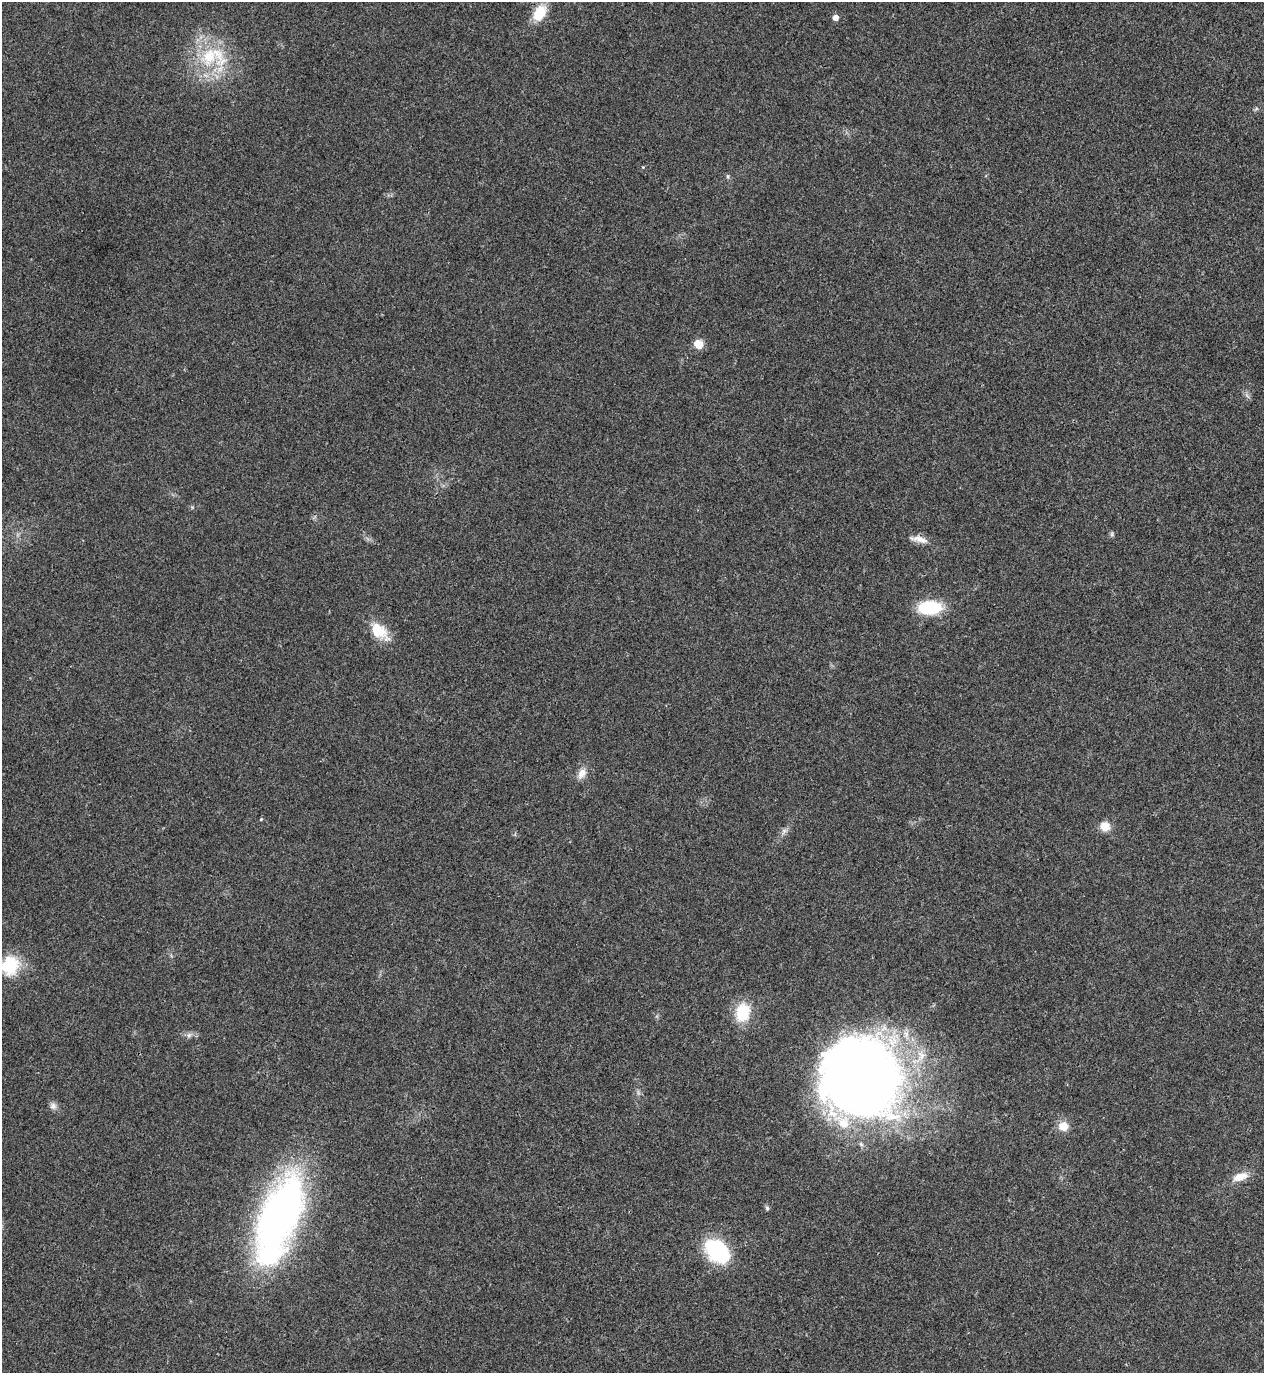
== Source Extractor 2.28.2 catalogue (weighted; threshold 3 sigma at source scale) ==
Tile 6 of 4 x 4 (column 2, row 2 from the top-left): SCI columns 1417-2678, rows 2749-4119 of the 5482 x 5493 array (HDU 1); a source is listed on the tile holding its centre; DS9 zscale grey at full resolution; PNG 1266 x 1375 px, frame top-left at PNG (2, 2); no overlay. Shown black and unused: <1% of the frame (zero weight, under 3 of 4 exposures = <1% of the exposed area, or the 3 px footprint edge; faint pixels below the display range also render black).
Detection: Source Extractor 2.28.2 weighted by HDU 2 'WHT'; one run over the whole footprint, this tile lists its part. Background 0.0203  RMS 0.0049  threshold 0.0222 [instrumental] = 3 sigma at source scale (4.5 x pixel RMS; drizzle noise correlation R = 1.50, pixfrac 1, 0.05/0.05 arcsec/px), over >= 5 px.
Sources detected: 26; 2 inside a brighter listed object's ellipse — not listed separately; the other 24 listed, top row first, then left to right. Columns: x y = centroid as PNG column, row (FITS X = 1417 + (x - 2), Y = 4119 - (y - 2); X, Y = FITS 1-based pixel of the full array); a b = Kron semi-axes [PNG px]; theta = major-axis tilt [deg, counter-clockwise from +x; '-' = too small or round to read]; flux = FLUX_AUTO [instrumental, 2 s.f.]
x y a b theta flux
539 13 17 11 59 13
835 17 5 5 - 3
209 56 32 23 66 29
643 167 4 4 - 0.4
728 176 6 4 -89 0.69
698 344 9 9 - 6.3
1112 534 7 4 89 0.84
919 539 25 7 -11 4.6
930 607 21 12 2 26
379 631 26 15 -42 13
582 773 15 9 57 4
261 819 4 3 - 0.46
1105 826 12 10 -14 5.5
784 831 10 6 68 1.7
10 966 24 21 59 19
742 1012 21 15 80 18
189 1035 7 6 - 1.4
860 1078 84 78 -42 460
53 1106 9 9 - 2.2
1063 1126 10 9 - 6.8
1240 1177 18 9 19 6.8
767 1208 6 5 - 0.94
280 1213 60 29 65 290
717 1251 27 19 -42 39
Isophote crosses this tile's border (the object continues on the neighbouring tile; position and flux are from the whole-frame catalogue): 1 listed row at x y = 10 966